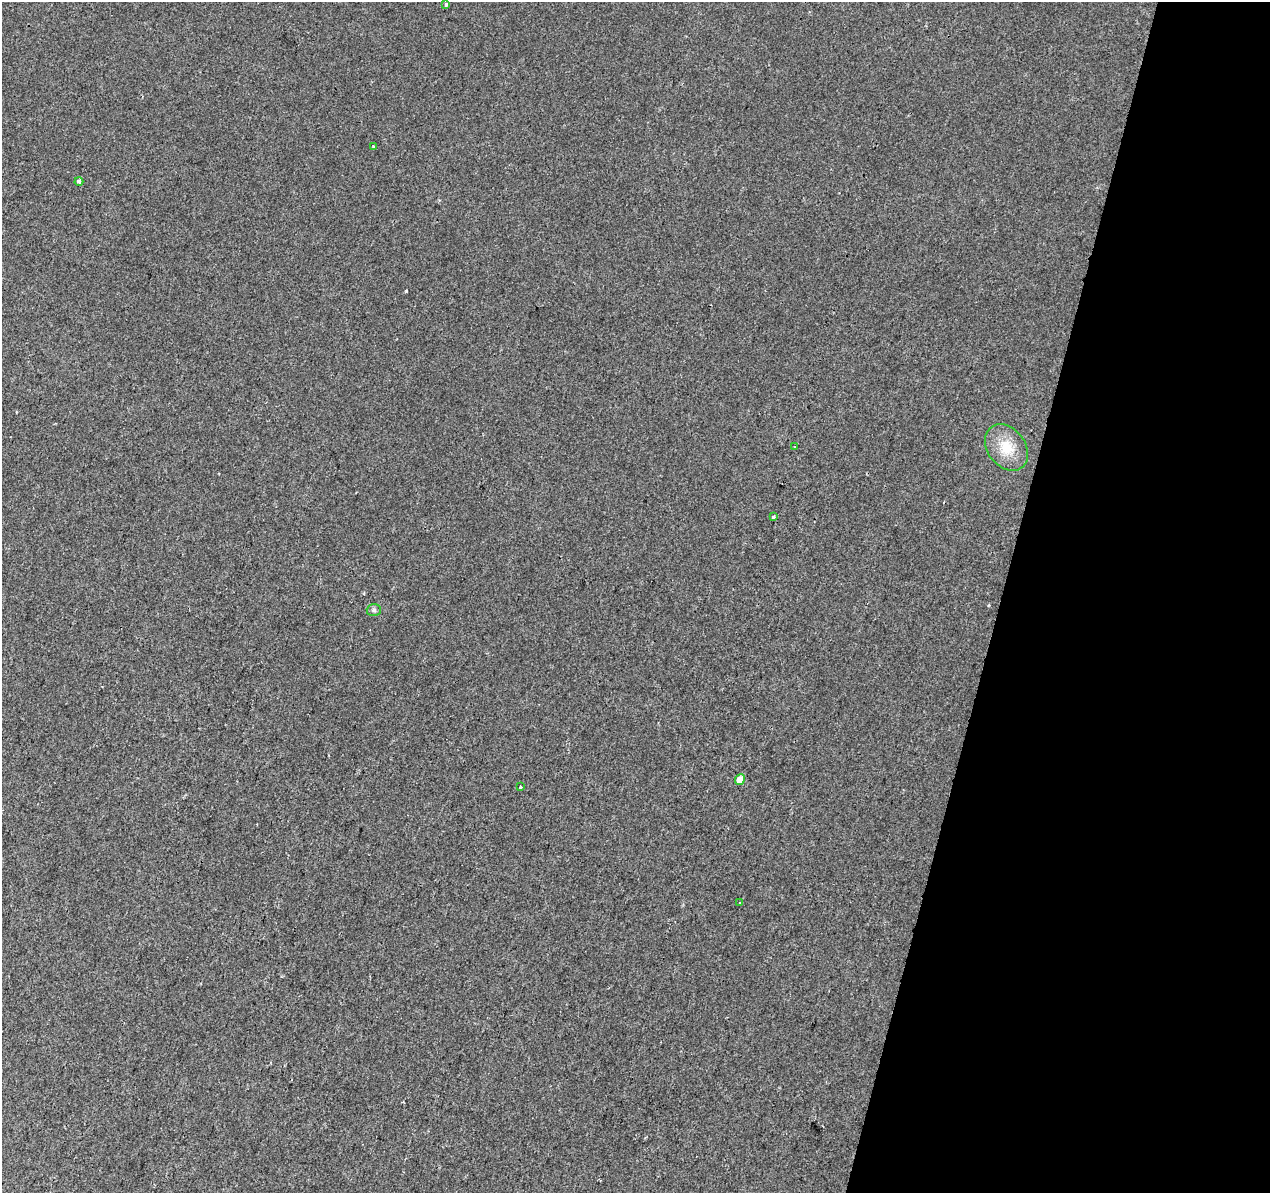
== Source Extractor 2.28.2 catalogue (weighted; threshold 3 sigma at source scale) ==
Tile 8 of 4 x 4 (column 4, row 2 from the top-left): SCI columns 3811-5078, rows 2664-3854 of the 5078 x 5267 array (HDU 1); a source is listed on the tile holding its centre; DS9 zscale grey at full resolution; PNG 1272 x 1195 px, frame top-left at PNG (2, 2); each listed source drawn as its Kron ellipse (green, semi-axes under 4 px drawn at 4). Shown black and unused: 21% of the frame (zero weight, under 2 of 3 exposures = <1% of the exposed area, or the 3 px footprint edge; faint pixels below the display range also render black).
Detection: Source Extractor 2.28.2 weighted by HDU 2 'WHT'; one run over the whole footprint, this tile lists its part. Background 0.00233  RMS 0.003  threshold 0.0136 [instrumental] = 3 sigma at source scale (4.5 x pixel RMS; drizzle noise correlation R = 1.50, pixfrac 1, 0.0396/0.0396 arcsec/px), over >= 5 px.
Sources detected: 11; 1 cosmic-ray / hot-pixel residue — neither listed nor drawn; the other 10 listed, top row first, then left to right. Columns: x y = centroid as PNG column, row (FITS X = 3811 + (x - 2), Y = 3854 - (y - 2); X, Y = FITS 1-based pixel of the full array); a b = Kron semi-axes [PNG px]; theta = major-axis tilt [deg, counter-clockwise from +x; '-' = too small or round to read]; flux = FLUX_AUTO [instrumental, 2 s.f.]
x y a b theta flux
446 5 3 3 - 1.3
374 147 3 3 - 0.52
79 181 4 3 - 0.95
794 447 3 3 - 2.6
1006 447 25 19 -53 7.6
773 517 3 3 - 1
374 610 7 6 - 0.77
740 780 5 5 - 3.4
520 787 3 3 - 2.4
740 903 3 2 - 0.37
Unlisted compact peaks at least as high as the median listed source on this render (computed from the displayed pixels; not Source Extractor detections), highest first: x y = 406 291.